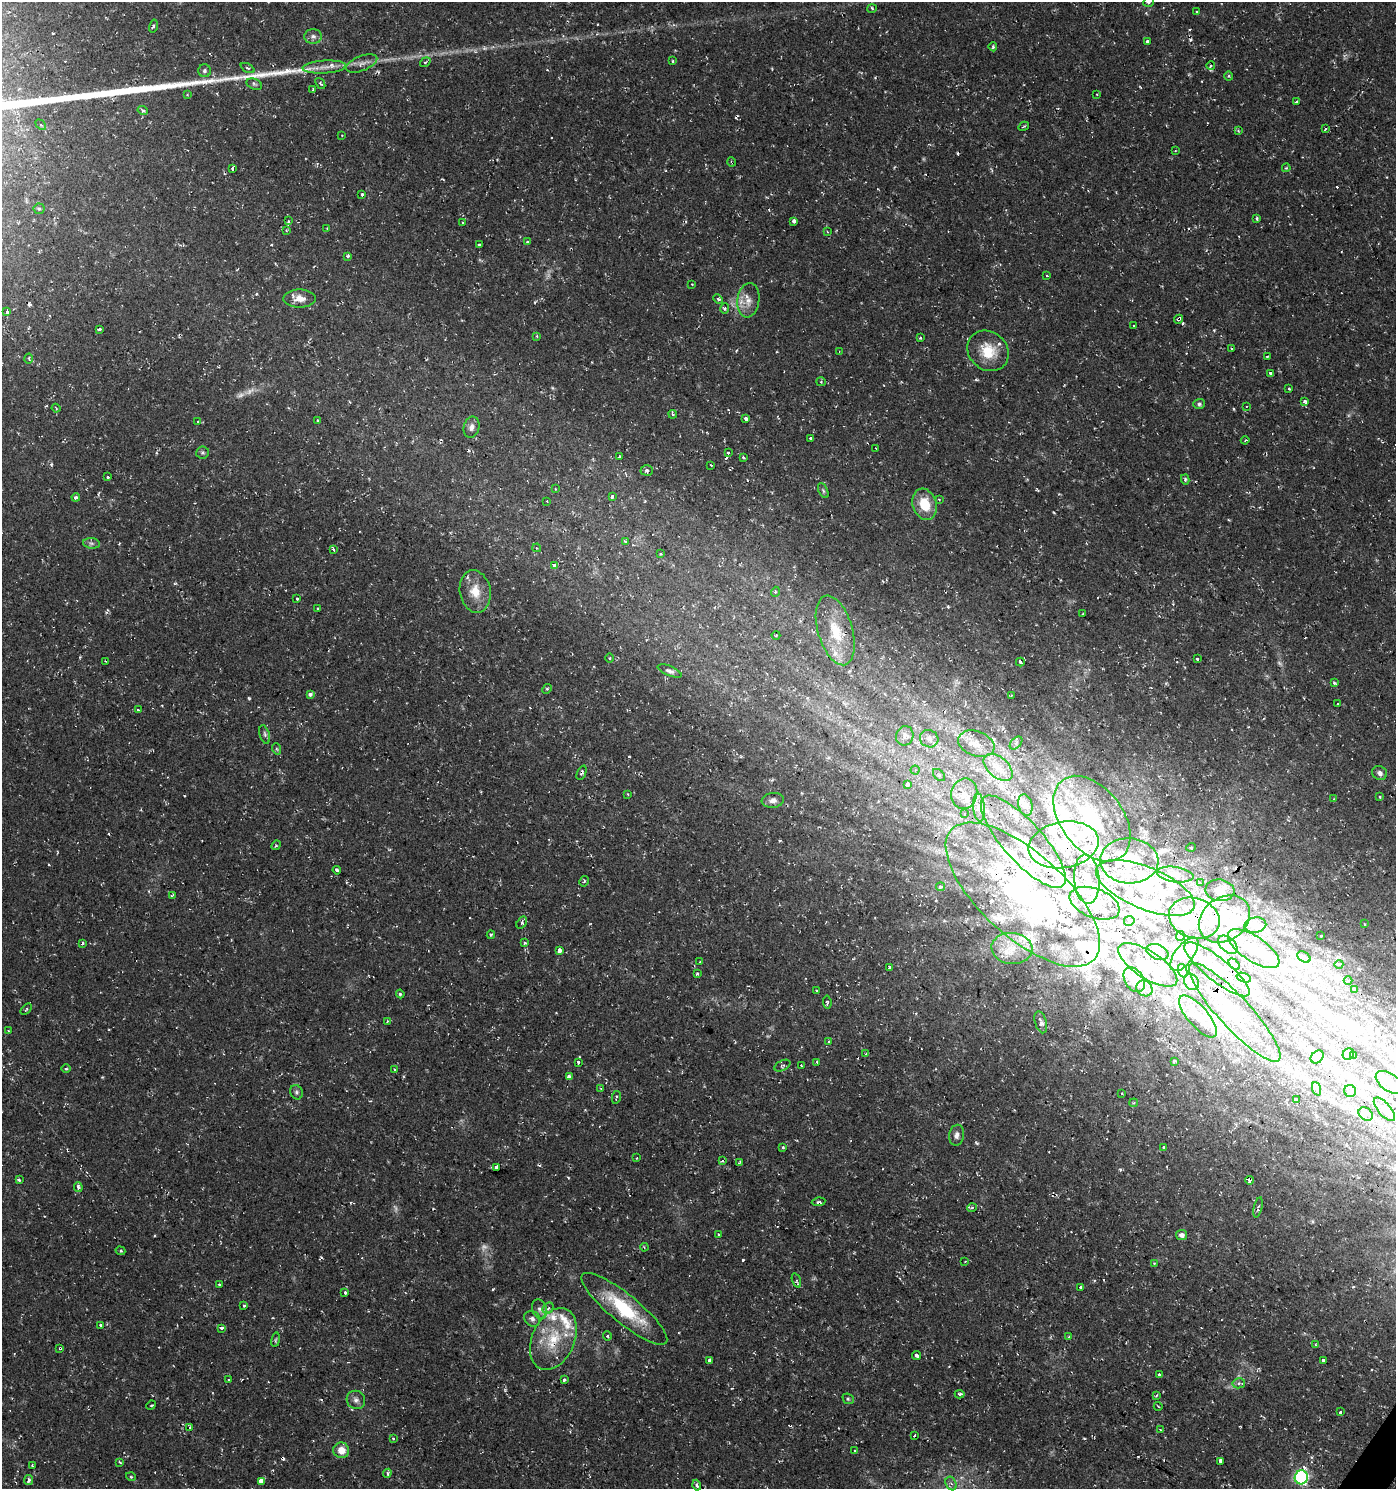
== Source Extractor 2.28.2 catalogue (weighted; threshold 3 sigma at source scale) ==
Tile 6 of 4 x 4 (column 2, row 2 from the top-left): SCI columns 1639-3032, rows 2976-4462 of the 6002 x 5958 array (HDU 1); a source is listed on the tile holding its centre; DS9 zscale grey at full resolution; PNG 1398 x 1491 px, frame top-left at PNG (2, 2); each listed source drawn as its Kron ellipse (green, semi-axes under 4 px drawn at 4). Shown black and unused: <1% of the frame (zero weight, under 2 of 3 exposures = <1% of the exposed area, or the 3 px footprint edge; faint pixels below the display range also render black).
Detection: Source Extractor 2.28.2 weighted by HDU 2 'WHT'; one run over the whole footprint, this tile lists its part. Background 0.0337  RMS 0.004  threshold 0.0182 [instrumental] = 3 sigma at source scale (4.5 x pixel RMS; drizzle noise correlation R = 1.50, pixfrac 1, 0.0396/0.0396 arcsec/px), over >= 5 px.
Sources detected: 384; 6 too faint to see at this stretch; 18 inside a brighter object's white glare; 32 cosmic-ray / hot-pixel residue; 1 long thin detection or spike segment (spike, bleed or trail) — neither listed nor drawn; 45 inside a brighter listed object's ellipse — not listed separately; the other 282 listed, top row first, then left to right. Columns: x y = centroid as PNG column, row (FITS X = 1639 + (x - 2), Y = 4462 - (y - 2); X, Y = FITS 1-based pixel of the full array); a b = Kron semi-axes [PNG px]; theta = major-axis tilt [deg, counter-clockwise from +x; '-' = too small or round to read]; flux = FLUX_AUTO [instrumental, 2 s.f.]
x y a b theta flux
1148 2 5 4 - 0.73
872 8 5 3 - 0.46
1197 12 3 3 - 0.6
153 26 7 3 76 0.68
313 36 9 7 0 1.7
1147 41 4 3 - 1.3
993 47 4 3 - 0.64
673 61 3 2 - 0.38
425 62 6 3 36 0.42
362 63 16 7 21 2.6
1211 66 4 3 - 0.48
324 67 22 6 4 3.7
247 68 7 3 -27 0.57
204 71 6 6 - 0.94
1229 76 4 4 - 0.51
320 83 6 3 -51 0.54
254 84 8 5 -22 0.81
313 89 3 2 - 0.41
1097 94 3 3 - 0.7
187 95 4 3 - 0.3
1296 101 4 3 - 0.87
143 110 5 4 - 0.75
41 125 6 4 -45 0.66
1024 126 5 2 - 0.42
1325 128 3 3 - 0.89
1238 131 4 3 - 0.52
342 135 2 2 - 0.25
1175 151 3 2 - 0.32
732 162 4 3 - 0.46
1286 168 4 3 - 0.4
233 169 4 3 - 4
362 194 3 3 - 1.3
39 209 5 5 - 0.7
1257 218 4 3 - 0.66
288 221 4 2 - 0.45
794 221 4 3 - 1.4
462 222 3 3 - 0.96
327 229 4 2 - 0.35
286 230 4 3 - 0.33
828 232 4 3 - 0.35
527 242 3 3 - 1.1
479 245 3 3 - 1
348 256 3 3 - 1.4
1047 276 3 2 - 0.63
692 284 3 2 - 0.34
300 298 16 9 1 3.5
718 299 5 4 - 0.67
748 300 17 11 82 4.4
725 309 5 4 - 0.74
7 312 3 3 - 3
1178 319 5 3 - 1.7
1134 326 3 3 - 1.4
99 329 4 2 - 0.57
537 336 4 4 - 0.41
920 338 3 2 - 0.49
1231 349 4 3 - 0.46
988 351 22 19 -43 11
839 352 3 2 - 0.26
1267 357 3 2 - 0.53
29 359 5 2 - 0.35
1271 373 4 3 - 3.9
821 382 5 4 - 0.63
1289 389 3 2 - 0.65
1305 401 4 3 - 1.5
1199 404 5 5 - 0.84
1246 406 4 3 - 0.39
56 408 4 3 - 0.36
673 414 4 3 - 0.73
746 418 4 3 - 1.1
318 420 3 3 - 1.1
198 422 3 2 - 0.33
471 427 11 8 76 1.8
810 439 3 3 - 1.8
1245 440 4 3 - 0.42
876 448 3 2 - 0.37
202 452 6 6 - 0.74
728 453 3 3 - 2
619 456 3 3 - 1.2
743 457 3 3 - 1.2
711 465 2 2 - 0.29
647 470 6 5 - 1.3
108 477 3 2 - 1
1185 479 5 4 - 0.71
555 489 3 3 - 0.41
823 491 8 4 -64 0.72
612 496 3 3 - 1.2
76 497 4 3 - 0.87
939 499 4 2 - 0.34
547 501 2 2 - 0.27
925 504 16 12 -73 11
626 541 3 3 - 0.89
91 543 8 5 -6 1.1
537 548 4 3 - 0.35
333 549 4 3 - 1.1
661 554 3 3 - 0.42
554 565 4 3 - 4.4
475 592 21 15 -80 8.1
775 592 5 3 - 0.38
297 599 3 3 - 1.8
318 609 3 3 - 0.67
1082 614 3 2 - 0.35
835 630 36 17 -73 14
776 635 4 3 - 0.37
610 658 5 3 - 0.43
1197 659 3 3 - 1.5
105 661 4 2 - 0.28
1020 662 4 3 - 2.2
670 671 12 5 -21 1.3
1334 683 3 3 - 0.59
547 689 5 4 - 0.59
310 694 4 3 - 2.5
1011 696 4 2 - 0.31
1337 704 3 3 - 1.3
138 710 3 3 - 1.1
265 734 9 5 -74 1
905 736 10 8 71 2.3
929 739 9 8 - 2.1
1016 743 8 4 46 0.92
976 744 19 12 -20 5.6
277 749 6 3 -70 0.64
998 767 17 10 -41 5.1
915 770 4 4 - 0.49
582 773 8 3 67 0.93
1380 773 7 6 - 1.6
939 775 7 4 -46 0.7
907 784 4 3 - 6.3
628 794 3 2 - 0.36
964 794 15 13 77 5.1
1380 797 3 3 - 1.4
1334 799 3 2 - 0.79
773 800 11 7 8 2.1
1025 805 11 7 -74 1.8
979 807 14 6 -84 2.5
964 813 3 3 - 2.5
1092 819 48 31 -52 31
1023 842 59 20 -48 22
276 845 5 4 - 0.59
1063 845 35 23 10 22
1191 847 5 3 - 0.37
1129 861 29 22 -3 20
337 870 4 3 - 1.6
1175 875 18 7 -9 3.2
1087 879 25 12 -86 9.3
584 881 5 3 - 0.46
1200 883 3 3 - 2.8
940 887 4 4 - 2
1145 888 53 21 -22 23
1220 890 14 10 -8 2.4
1023 895 97 42 -42 110
172 896 3 3 - 0.65
1095 903 26 14 -21 10
1194 918 26 20 -19 12
1224 919 28 21 36 14
1129 921 5 5 - 1
522 923 6 4 56 1.1
1364 924 3 2 - 0.38
1255 925 11 7 10 2.9
491 935 4 3 - 0.51
1180 936 5 4 - 0.5
1321 936 3 2 - 0.43
82 943 3 3 - 2.8
525 943 3 3 - 1.4
1228 945 11 7 -40 1.9
1012 948 20 15 -5 10
1254 949 30 12 -34 8.6
559 950 4 3 - 5.8
1157 952 11 7 -22 1.9
1184 954 20 9 53 4.1
1304 957 7 5 -33 1.1
700 962 3 2 - 0.36
1234 964 7 4 -44 0.88
1339 964 4 2 - 0.35
1148 965 34 13 -33 8
889 967 3 3 - 2.4
1217 969 41 11 -38 11
1183 971 7 4 -72 0.98
697 974 3 3 - 1.2
1244 978 7 4 -19 1.2
1134 980 14 9 -57 3.1
1348 980 4 3 - 0.37
1192 982 8 7 - 1.6
1144 988 8 7 - 1.6
1354 990 4 3 - 1.6
816 991 3 2 - 0.46
400 994 4 3 - 0.58
827 1002 7 4 -84 0.67
26 1009 7 2 45 0.4
1235 1012 65 16 -47 18
1198 1016 26 10 -49 8.3
387 1021 4 3 - 0.56
1041 1022 11 5 -74 1.9
8 1031 3 2 - 0.65
829 1041 3 3 - 0.91
866 1054 3 3 - 0.57
1348 1054 6 5 - 1.7
1353 1055 4 3 - 1.7
1317 1057 7 5 45 1.4
1174 1061 4 4 - 2
578 1062 3 3 - 1.1
817 1062 3 3 - 0.94
782 1066 8 5 26 0.88
801 1066 3 2 - 0.43
66 1069 5 3 - 0.45
394 1070 4 3 - 1.3
569 1077 4 3 - 5.3
1390 1082 16 9 -35 4
601 1089 3 2 - 0.33
1317 1089 7 4 -70 1
1350 1091 6 6 - 1.2
296 1092 7 6 - 0.89
1122 1094 3 3 - 1.4
616 1097 6 2 79 0.51
1296 1099 4 3 - 0.81
1134 1103 4 3 - 0.49
1384 1109 14 6 -49 2.9
1366 1114 8 6 -37 2.2
957 1135 10 7 79 2
783 1147 4 4 - 0.44
1163 1147 3 3 - 0.66
637 1158 3 2 - 0.31
723 1161 3 3 - 0.83
740 1162 4 3 - 0.66
496 1167 3 3 - 13
19 1180 4 3 - 0.62
1249 1180 4 3 - 5.7
78 1187 5 4 - 1.3
818 1202 7 3 8 0.75
1258 1207 10 3 76 0.84
972 1208 5 3 - 0.38
718 1235 3 3 - 0.72
1181 1235 5 5 - 1.8
644 1247 4 3 - 0.41
120 1251 5 4 - 0.52
965 1261 3 2 - 0.27
1154 1263 3 3 - 0.32
796 1281 7 4 -71 0.93
219 1285 3 3 - 0.57
1080 1287 3 3 - 0.9
345 1293 3 3 - 1.9
244 1305 3 3 - 0.91
548 1308 6 5 - 0.94
539 1309 10 7 -67 1.7
624 1309 54 14 -39 25
532 1319 8 7 - 1.5
101 1325 4 3 - 1.7
222 1328 3 3 - 1.1
607 1336 5 4 - 0.58
1069 1337 4 3 - 0.71
553 1339 33 21 66 18
276 1340 7 3 81 0.57
1315 1345 4 3 - 0.51
60 1348 3 3 - 0.56
917 1356 4 3 - 4.5
1323 1360 3 3 - 2.4
709 1361 4 3 - 2.7
1159 1375 3 3 - 2.1
228 1379 3 2 - 0.36
564 1380 3 3 - 0.79
1239 1383 6 5 - 1.2
960 1394 5 3 - 0.94
1156 1395 4 2 - 0.4
848 1399 6 5 - 0.61
356 1400 9 9 - 1.9
151 1405 5 3 - 0.54
1158 1406 4 3 - 0.36
1340 1412 3 3 - 1.5
189 1427 3 3 - 1.9
1160 1429 3 2 - 0.42
914 1436 3 2 - 0.43
393 1439 4 3 - 0.63
341 1450 8 7 - 4.6
855 1451 4 2 - 0.38
1221 1461 4 3 - 3.8
120 1462 4 2 - 0.87
32 1466 3 2 - 0.48
387 1473 4 4 - 0.88
131 1477 5 3 - 0.46
1301 1477 7 6 - 74
29 1480 5 4 - 1.3
261 1481 4 3 - 52
951 1483 7 5 -61 1.3
697 1485 5 4 - 1.2
Overlapping masked pixels (flux is a lower limit): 9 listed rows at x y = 732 162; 1178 319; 1063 845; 1023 895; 1194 918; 1235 1012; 1249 1180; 553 1339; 60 1348
Isophote crosses this tile's border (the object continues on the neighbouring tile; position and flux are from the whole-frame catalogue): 2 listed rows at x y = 1148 2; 1390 1082
Unlisted compact peaks at least as high as the median listed source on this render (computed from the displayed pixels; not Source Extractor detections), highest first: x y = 287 71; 275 73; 300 70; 267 74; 51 465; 977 1143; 244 77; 226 79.